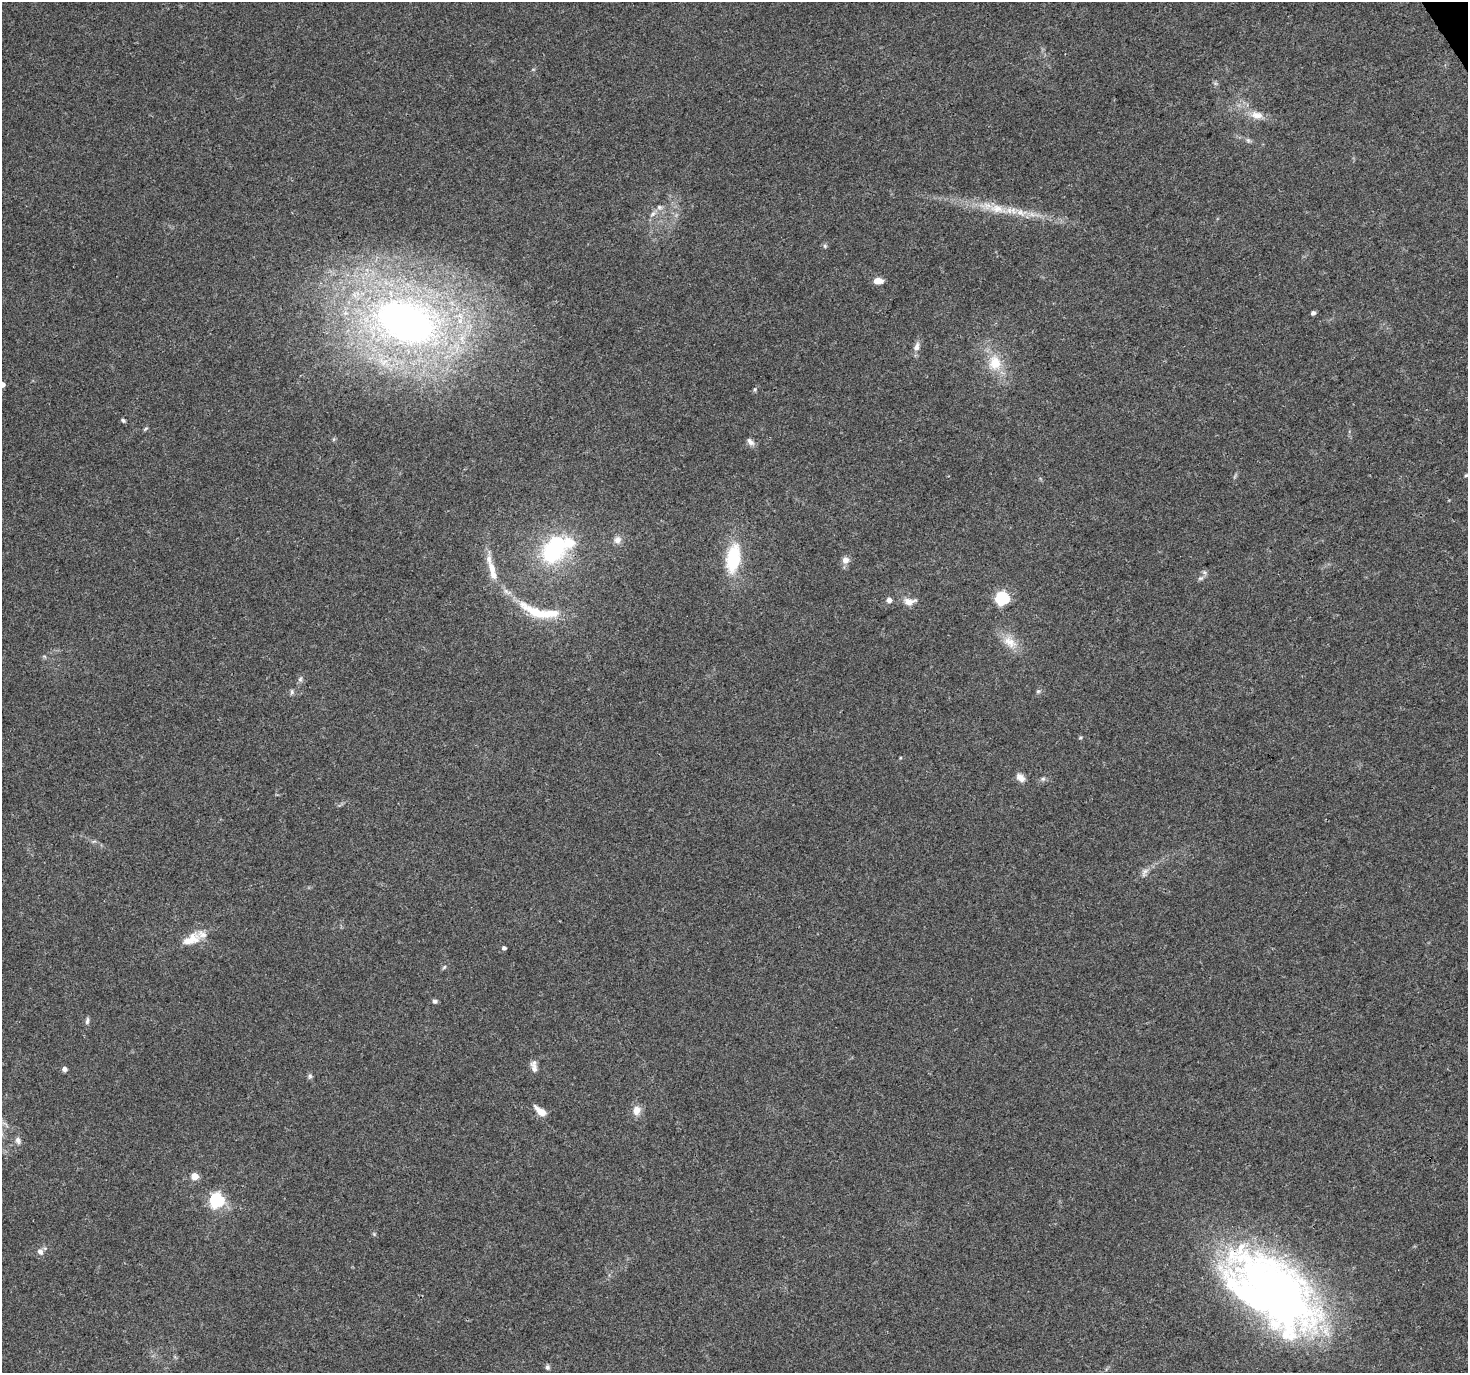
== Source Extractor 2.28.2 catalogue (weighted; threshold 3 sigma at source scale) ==
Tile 10 of 4 x 4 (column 2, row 3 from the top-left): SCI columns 1470-2935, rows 1547-2917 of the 5868 x 5773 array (HDU 1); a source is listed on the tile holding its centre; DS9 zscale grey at full resolution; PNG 1470 x 1375 px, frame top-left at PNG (2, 2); no overlay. Shown black and unused: <1% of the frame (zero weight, under 3 of 4 exposures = <1% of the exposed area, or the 3 px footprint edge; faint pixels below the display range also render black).
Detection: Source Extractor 2.28.2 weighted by HDU 2 'WHT'; one run over the whole footprint, this tile lists its part. Background 0.0767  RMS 0.0047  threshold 0.0213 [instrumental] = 3 sigma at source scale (4.5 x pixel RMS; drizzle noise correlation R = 1.50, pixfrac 1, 0.0396/0.0396 arcsec/px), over >= 5 px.
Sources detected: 62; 1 inside a brighter object's white glare — not listed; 7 inside a brighter listed object's ellipse — not listed separately; the other 54 listed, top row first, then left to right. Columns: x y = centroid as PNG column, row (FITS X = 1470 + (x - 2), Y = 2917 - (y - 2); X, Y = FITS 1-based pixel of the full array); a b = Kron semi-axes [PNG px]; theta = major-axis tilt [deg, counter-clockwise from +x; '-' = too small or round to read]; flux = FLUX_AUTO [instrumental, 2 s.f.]
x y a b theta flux
1257 115 18 11 -14 5.5
1248 140 7 5 -44 1.1
997 209 29 12 -13 11
653 214 10 6 45 1.9
825 246 6 5 - 0.85
878 281 9 6 -2 5.1
1313 313 4 4 - 1.4
405 322 72 46 -18 260
916 347 13 7 71 2.9
995 363 16 13 -80 11
2 385 5 4 - 4.2
755 389 6 4 78 0.7
123 420 6 4 -29 0.77
145 429 8 4 36 0.68
750 442 11 7 -45 2
1466 475 5 4 - 0.63
617 540 11 10 - 2.8
553 552 31 26 20 42
733 558 31 15 81 27
845 560 9 9 - 2.8
492 568 18 9 -74 5.1
1204 572 7 4 -71 1
1201 578 8 6 15 1.2
1002 598 6 6 - 75
889 600 5 5 - 2.7
909 602 16 10 2 4
536 612 37 10 -27 18
1010 642 21 13 -41 7.7
44 656 6 4 -19 0.64
300 679 9 6 86 1.3
1038 691 6 5 - 0.84
292 692 8 5 81 1
1080 738 5 3 - 0.51
900 758 5 3 - 0.39
1020 778 12 8 -43 3.2
1043 779 6 5 - 1
1144 872 14 7 60 2.4
191 939 27 13 25 8.7
504 948 4 4 - 1.3
444 967 7 4 46 0.77
434 1001 7 5 -2 1
87 1021 11 5 78 1.2
64 1069 5 5 - 1.8
534 1069 13 8 -75 2.6
310 1076 7 5 77 1.1
637 1110 13 11 79 3.9
540 1111 15 7 -38 4.7
18 1140 9 7 -66 1.8
195 1176 5 5 - 9.6
217 1200 6 6 - 95
374 1234 5 5 - 0.6
40 1252 9 7 -53 2.1
1273 1292 115 60 -40 300
547 1367 7 6 - 0.97
Isophote crosses this tile's border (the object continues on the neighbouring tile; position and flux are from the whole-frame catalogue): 1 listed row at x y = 2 385